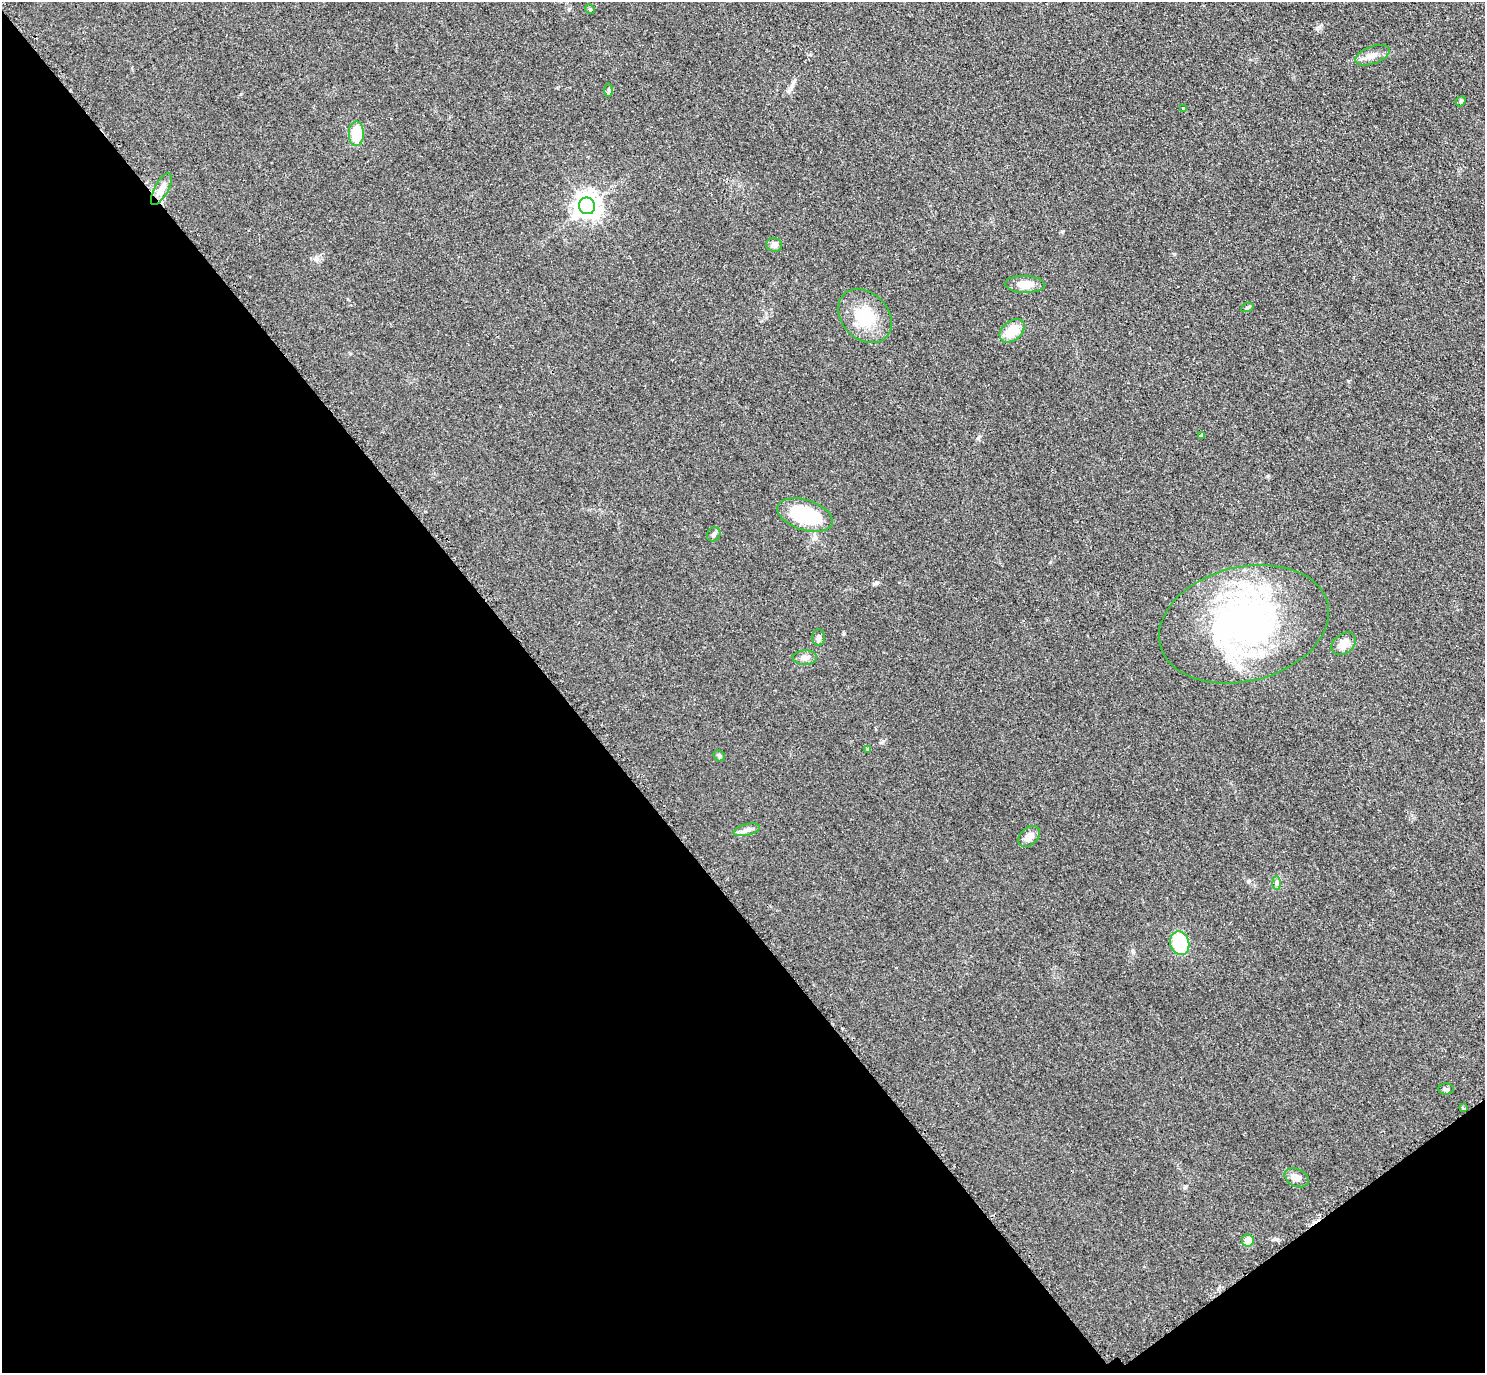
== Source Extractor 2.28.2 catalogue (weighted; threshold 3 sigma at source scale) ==
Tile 14 of 4 x 4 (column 2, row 4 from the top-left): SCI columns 1675-3157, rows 464-1834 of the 6273 x 6269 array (HDU 1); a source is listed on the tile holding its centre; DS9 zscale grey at full resolution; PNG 1487 x 1375 px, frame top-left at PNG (2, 2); each listed source drawn as its Kron ellipse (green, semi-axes under 4 px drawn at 4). Shown black and unused: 40% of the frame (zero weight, under 2 of 3 exposures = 11% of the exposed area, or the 3 px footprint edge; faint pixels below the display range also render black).
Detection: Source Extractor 2.28.2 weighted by HDU 2 'WHT'; one run over the whole footprint, this tile lists its part. Background 0.0938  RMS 0.0086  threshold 0.0385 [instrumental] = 3 sigma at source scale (4.5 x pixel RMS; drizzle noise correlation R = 1.50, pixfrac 1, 0.05/0.05 arcsec/px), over >= 5 px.
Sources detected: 32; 2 inside a brighter listed object's ellipse — not listed separately; the other 30 listed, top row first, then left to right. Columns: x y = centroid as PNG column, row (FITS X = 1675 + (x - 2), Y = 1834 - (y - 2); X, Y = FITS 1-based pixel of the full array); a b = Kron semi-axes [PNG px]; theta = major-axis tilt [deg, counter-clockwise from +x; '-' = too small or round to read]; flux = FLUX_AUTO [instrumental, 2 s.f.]
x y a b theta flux
590 9 5 4 - 1
1372 55 18 8 20 6.6
609 90 6 4 -89 1.5
1461 101 5 4 - 1.5
1184 108 4 3 - 3.2
356 134 12 7 89 22
161 189 18 7 61 6.7
587 206 8 8 - 740
774 245 8 7 - 4.1
1025 284 20 8 -2 10
1247 308 6 4 19 1.2
865 316 30 23 -46 33
1012 331 14 9 40 15
1201 435 4 3 - 1.2
805 515 29 15 -17 53
714 534 7 6 - 2.1
1244 624 86 57 14 260
818 637 8 6 88 2.8
1344 644 13 9 38 8
805 658 12 7 1 4
868 749 4 4 - 1.4
719 756 6 5 - 1.3
747 830 14 5 14 3.9
1029 836 12 8 45 5.9
1276 883 7 4 -89 1.6
1180 943 12 9 -74 47
1446 1089 8 5 0 1.6
1463 1108 4 3 - 1.8
1297 1178 13 8 -24 5.2
1248 1241 6 6 - 9.3
Unlisted compact peaks at least as high as the median listed source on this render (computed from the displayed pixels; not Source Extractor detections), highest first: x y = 877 583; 1248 881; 1319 27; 1062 231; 1267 476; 1185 1187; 978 438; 844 633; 1348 381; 883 741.